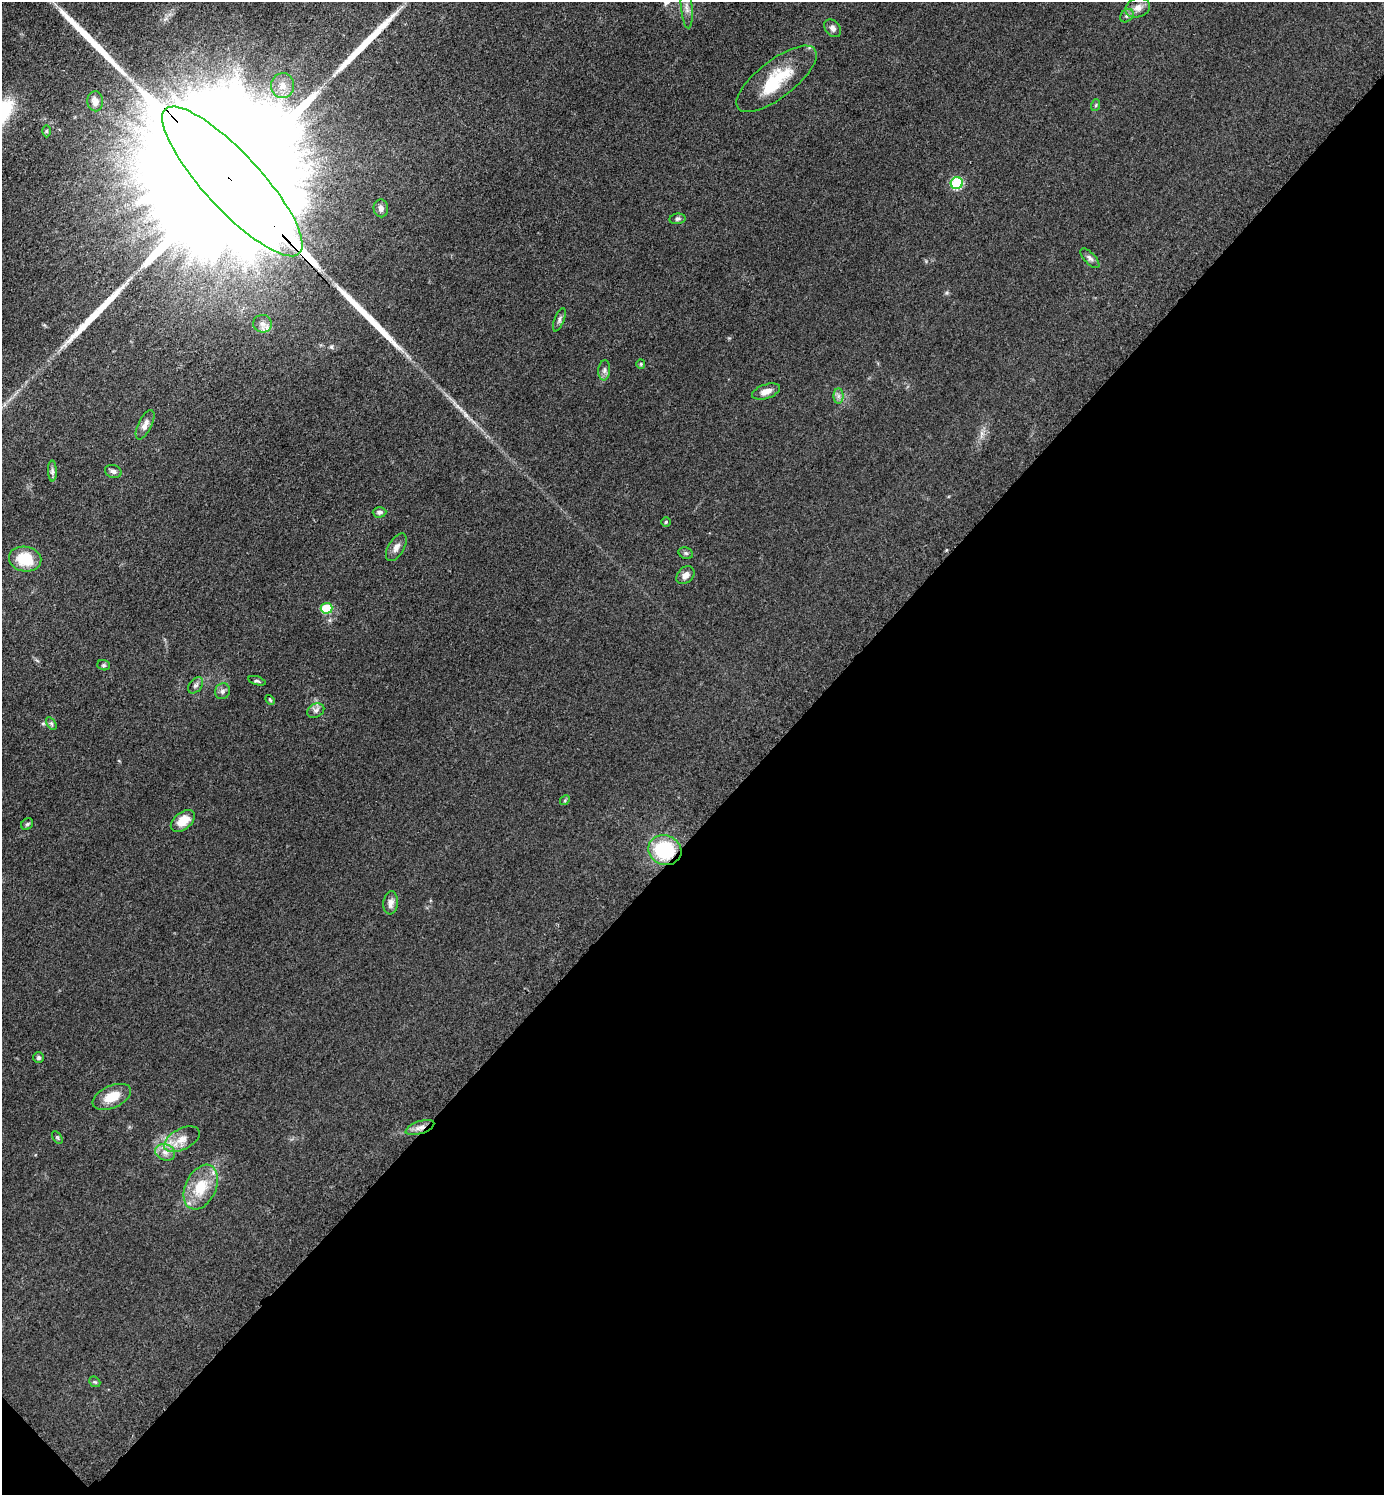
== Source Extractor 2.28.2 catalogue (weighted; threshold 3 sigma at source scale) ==
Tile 15 of 4 x 4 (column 3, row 4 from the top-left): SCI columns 2973-4354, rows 20-1512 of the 6049 x 6048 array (HDU 1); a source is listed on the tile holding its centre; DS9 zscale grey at full resolution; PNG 1386 x 1497 px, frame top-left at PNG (2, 2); each listed source drawn as its Kron ellipse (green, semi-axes under 4 px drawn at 4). Shown black and unused: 45% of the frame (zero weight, under 3 of 5 exposures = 4% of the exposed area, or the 3 px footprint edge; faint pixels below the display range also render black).
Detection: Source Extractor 2.28.2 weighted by HDU 2 'WHT'; one run over the whole footprint, this tile lists its part. Background 0.05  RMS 0.0054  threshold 0.0244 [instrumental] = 3 sigma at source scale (4.5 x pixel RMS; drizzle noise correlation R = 1.50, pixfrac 1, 0.05/0.05 arcsec/px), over >= 5 px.
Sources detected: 57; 2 inside a brighter object's white glare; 4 long thin detections or spike segments (spike, bleed or trail) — neither listed nor drawn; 1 inside a brighter listed object's ellipse — not listed separately; the other 50 listed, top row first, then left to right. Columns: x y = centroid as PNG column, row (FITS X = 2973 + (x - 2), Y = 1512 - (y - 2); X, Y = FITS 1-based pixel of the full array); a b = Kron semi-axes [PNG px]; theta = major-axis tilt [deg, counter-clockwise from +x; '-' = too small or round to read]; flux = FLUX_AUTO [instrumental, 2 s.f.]
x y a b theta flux
687 8 20 5 -85 3.3
1138 8 12 9 19 3.8
1127 16 8 5 47 1.4
833 28 10 7 -48 2.1
777 79 48 18 38 24
282 86 12 11 - 5.8
95 101 10 8 -87 3.4
1096 105 6 3 71 0.69
46 131 6 4 89 0.73
232 181 98 28 -47 110000
957 183 6 6 - 41
381 208 9 7 -86 2.3
678 219 8 5 7 1.2
1090 258 12 5 -47 1.8
559 320 12 5 69 1.5
262 324 9 9 - 3.1
641 364 5 4 - 0.68
604 370 10 6 85 1.8
766 392 14 7 18 4
838 396 8 5 90 1.6
145 425 16 7 63 3.4
52 471 10 4 -89 1.5
113 471 8 6 -19 1.7
380 512 7 5 2 1.4
666 522 4 4 - 0.71
396 547 15 8 59 3.1
686 553 7 5 -21 1
25 559 16 12 -10 16
685 575 10 7 43 3
326 608 6 5 - 20
104 665 6 5 - 0.83
257 681 9 4 -16 0.87
196 685 9 6 49 1.6
222 691 8 7 - 1.8
270 700 6 3 -46 0.63
316 711 9 6 25 1.9
51 723 7 4 -58 0.96
565 800 5 4 - 0.64
183 821 14 8 39 8.6
27 824 6 5 - 0.91
665 850 17 14 -20 36
391 903 11 7 83 2.8
39 1058 5 5 - 1.2
112 1097 20 11 24 11
420 1127 15 6 19 3.6
57 1137 7 4 -58 0.7
182 1139 19 10 28 6.9
165 1152 10 8 -23 3.4
201 1187 23 15 65 16
95 1382 6 4 -41 0.76
Overlapping masked pixels (flux is a lower limit): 3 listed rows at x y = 232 181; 665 850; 420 1127